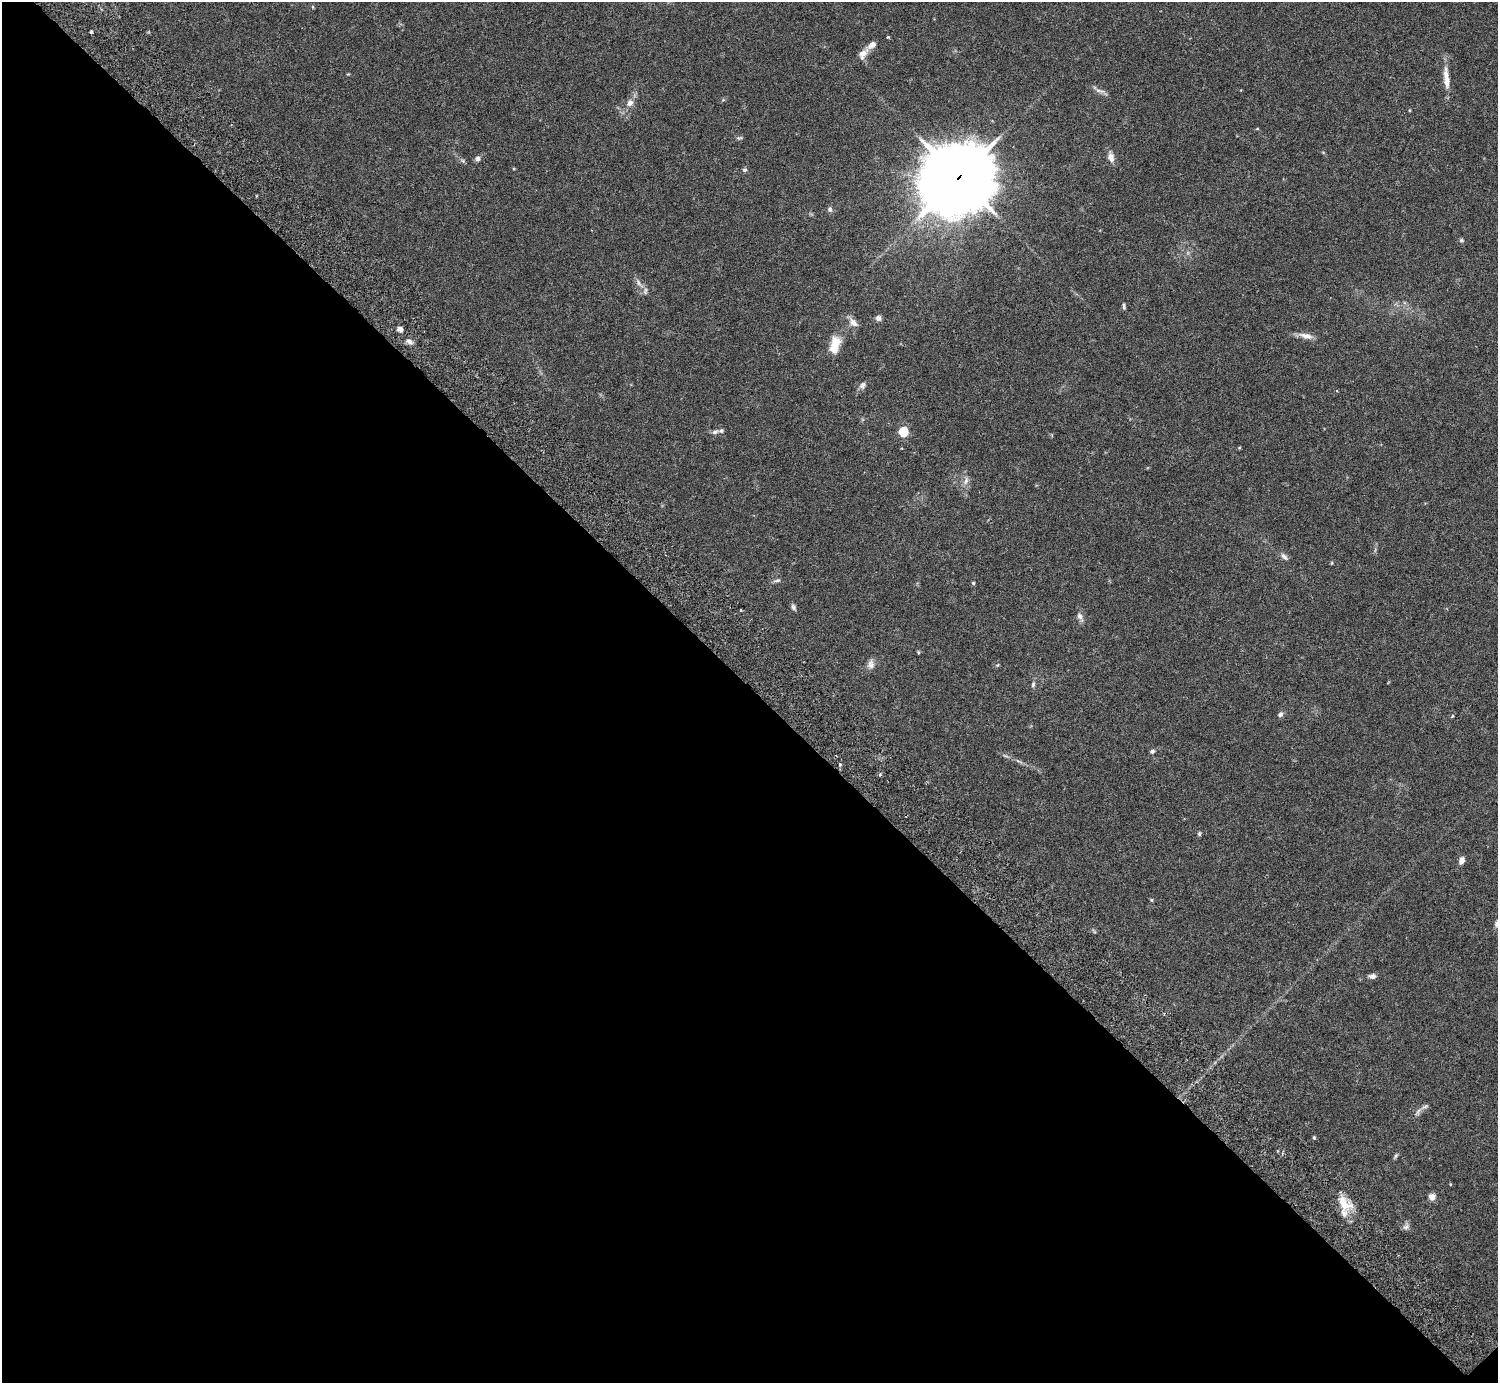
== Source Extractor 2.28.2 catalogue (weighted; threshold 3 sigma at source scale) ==
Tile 14 of 4 x 4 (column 2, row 4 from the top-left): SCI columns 1541-3036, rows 206-1586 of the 6074 x 6074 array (HDU 1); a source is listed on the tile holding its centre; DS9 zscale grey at full resolution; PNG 1500 x 1385 px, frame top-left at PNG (2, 2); no overlay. Shown black and unused: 50% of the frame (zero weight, under 3 of 6 exposures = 3% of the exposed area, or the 3 px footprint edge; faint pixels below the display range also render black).
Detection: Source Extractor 2.28.2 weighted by HDU 2 'WHT'; one run over the whole footprint, this tile lists its part. Background 0.0222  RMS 0.0021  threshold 0.00877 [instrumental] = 3 sigma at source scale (4.09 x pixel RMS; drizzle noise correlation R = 1.36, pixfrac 0.8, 0.05/0.05 arcsec/px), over >= 5 px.
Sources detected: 58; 1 cosmic-ray / hot-pixel residue — not listed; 2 inside a brighter listed object's ellipse — not listed separately; the other 55 listed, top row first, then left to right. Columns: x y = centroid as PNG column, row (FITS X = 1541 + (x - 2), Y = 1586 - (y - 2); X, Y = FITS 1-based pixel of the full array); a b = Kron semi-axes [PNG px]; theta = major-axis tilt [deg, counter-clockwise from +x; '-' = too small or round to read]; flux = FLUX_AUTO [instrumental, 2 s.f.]
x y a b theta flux
313 7 5 3 - 0.19
91 32 3 3 - 0.4
888 37 3 3 - 0.25
863 54 16 9 53 1.7
348 74 4 4 - 0.16
1446 75 23 8 -86 2.4
1100 91 16 4 -13 0.8
630 103 10 8 54 1.1
740 138 9 4 3 0.34
1111 157 14 8 -77 1.3
478 159 7 6 - 0.62
463 161 7 4 -31 0.37
745 170 7 5 1 0.37
959 177 26 22 33 1500
830 209 8 6 -78 0.54
1461 240 7 5 0 0.31
639 284 17 5 -50 1.1
1124 306 8 4 -89 0.38
878 318 7 6 - 0.73
853 322 14 8 -40 1.3
400 329 6 5 - 0.99
1306 336 19 8 -14 1.5
409 341 8 7 - 0.85
835 345 23 11 77 3.8
862 385 10 7 64 0.75
715 432 9 5 22 0.58
903 432 5 5 - 12
966 481 12 6 67 0.87
1284 556 11 6 -46 0.76
1332 563 4 4 - 0.21
777 580 12 5 8 0.5
973 583 4 4 - 0.25
793 607 8 5 -65 0.48
741 610 3 2 - 0.24
1080 616 13 6 -64 0.89
918 652 5 3 - 0.2
871 664 11 10 - 1.1
997 665 6 3 32 0.21
1033 684 8 5 88 0.47
1280 714 8 6 54 0.57
1452 716 5 4 - 0.24
1152 751 6 5 - 0.46
840 764 4 4 - 0.32
880 774 4 4 - 0.29
1199 834 6 5 - 0.31
1462 860 9 7 69 0.82
1151 900 5 4 - 0.21
1497 924 9 6 73 0.61
1372 976 7 5 3 0.87
1418 1111 10 5 63 0.67
1314 1137 5 4 - 0.23
1396 1156 7 4 69 0.34
1432 1197 8 7 - 1.2
1344 1203 24 13 -56 4.4
1406 1227 10 7 33 0.7
Overlapping masked pixels (flux is a lower limit): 1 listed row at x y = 959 177
Isophote crosses this tile's border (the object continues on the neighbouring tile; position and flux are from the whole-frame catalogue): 1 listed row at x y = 1497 924